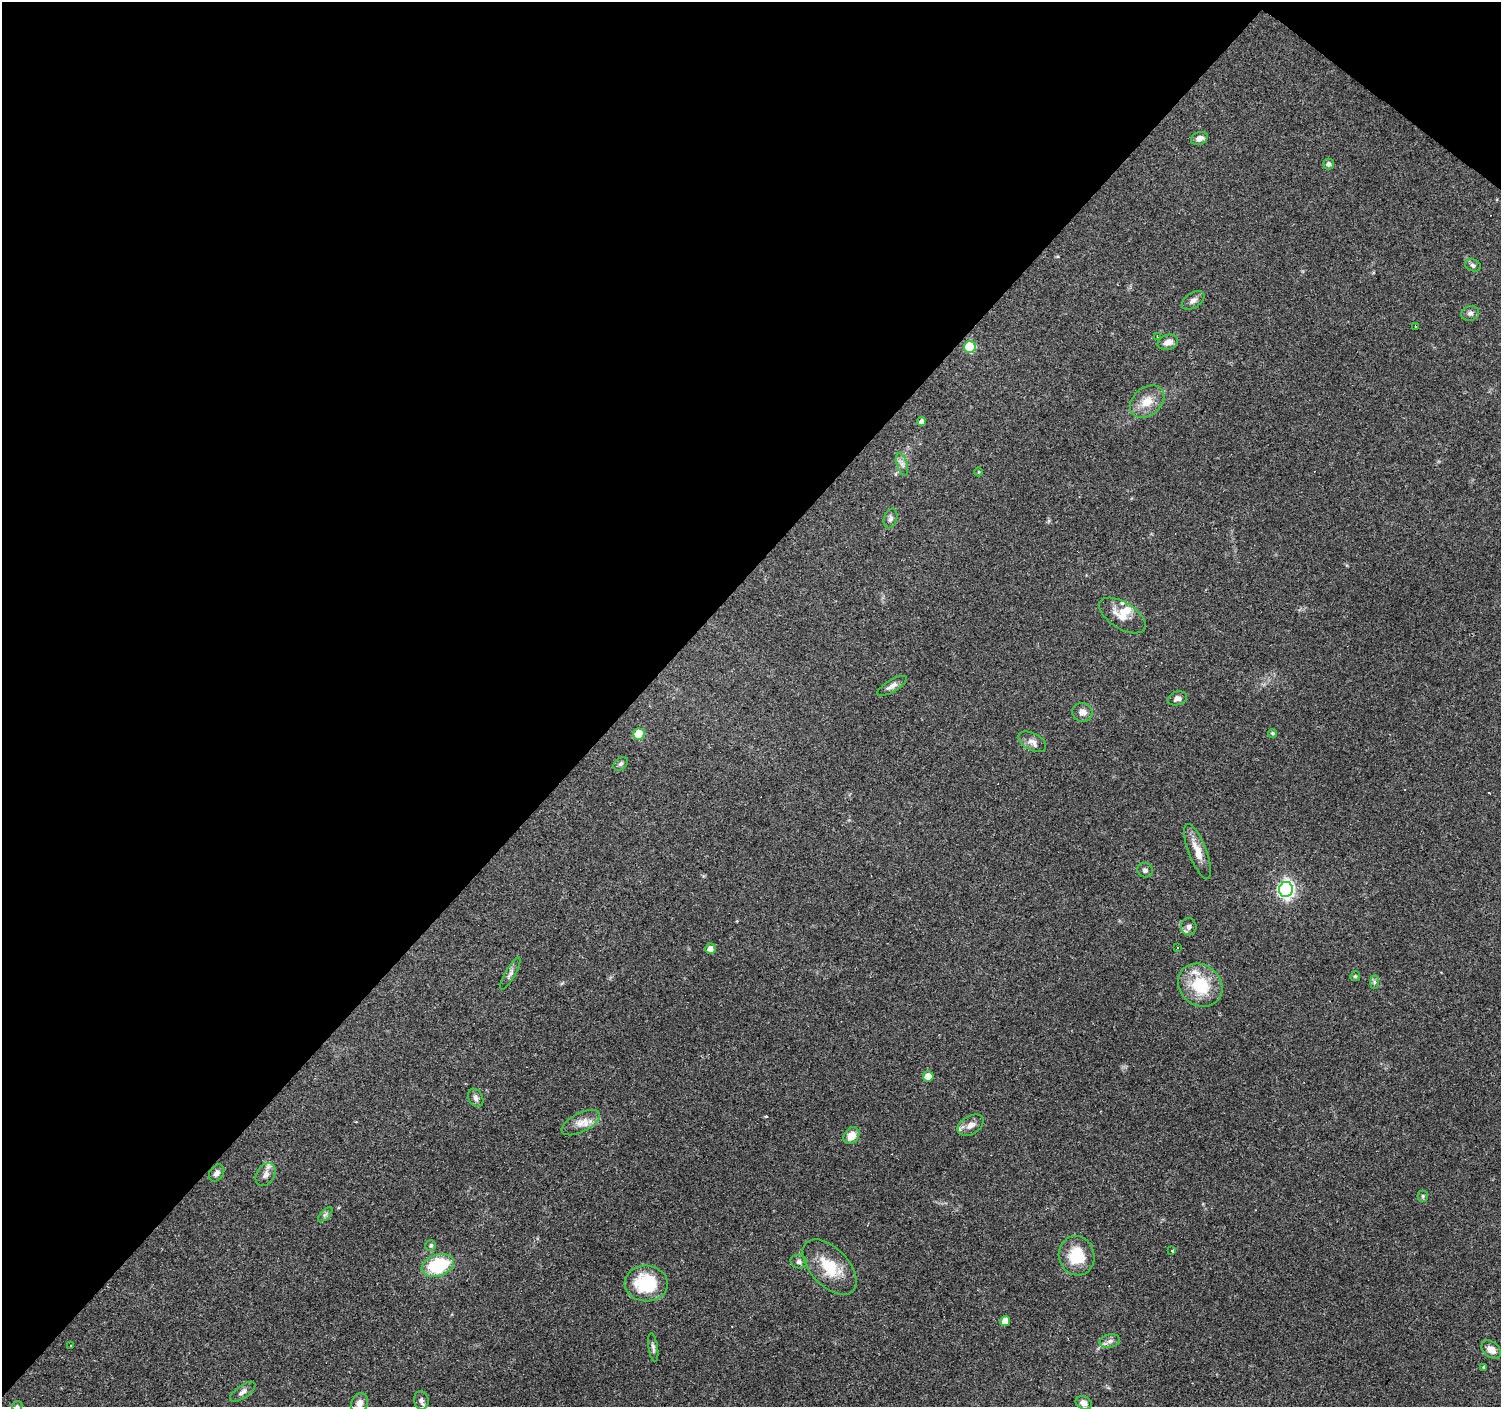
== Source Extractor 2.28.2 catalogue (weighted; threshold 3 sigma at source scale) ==
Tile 2 of 4 x 4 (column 2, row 1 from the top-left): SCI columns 1500-2998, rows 4383-5787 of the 6000 x 6021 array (HDU 1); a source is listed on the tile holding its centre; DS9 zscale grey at full resolution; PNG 1503 x 1409 px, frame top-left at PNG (2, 2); each listed source drawn as its Kron ellipse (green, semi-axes under 4 px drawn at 4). Shown black and unused: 43% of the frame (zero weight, under 3 of 4 exposures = <1% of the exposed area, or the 3 px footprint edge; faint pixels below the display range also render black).
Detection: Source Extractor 2.28.2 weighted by HDU 2 'WHT'; one run over the whole footprint, this tile lists its part. Background 0.0861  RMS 0.0052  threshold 0.0234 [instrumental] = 3 sigma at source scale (4.5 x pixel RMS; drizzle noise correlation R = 1.50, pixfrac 1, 0.0396/0.0396 arcsec/px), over >= 5 px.
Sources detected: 72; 10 cosmic-ray / hot-pixel residue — neither listed nor drawn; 3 inside a brighter listed object's ellipse — not listed separately; the other 59 listed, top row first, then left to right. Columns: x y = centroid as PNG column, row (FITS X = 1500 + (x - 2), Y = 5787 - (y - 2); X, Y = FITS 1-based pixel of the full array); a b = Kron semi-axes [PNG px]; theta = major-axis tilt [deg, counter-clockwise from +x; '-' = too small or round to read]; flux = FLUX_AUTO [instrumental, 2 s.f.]
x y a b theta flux
1199 139 9 6 20 2.6
1328 164 5 5 - 1.5
1473 265 8 6 -21 1.3
1193 300 12 7 35 2.4
1470 313 9 7 16 1.7
1415 326 2 2 - 0.36
1157 336 3 2 - 0.43
1168 342 10 7 18 3.6
970 347 6 6 - 25
1147 402 19 14 40 8.5
921 421 4 4 - 2.2
902 464 12 5 -72 2.1
979 472 4 3 - 0.38
891 518 10 6 73 1.6
1122 615 26 13 -32 8.2
892 686 17 6 31 2.6
1177 698 10 6 18 2.2
1082 712 10 9 - 3.6
1272 733 4 4 - 0.87
639 734 5 5 - 15
1032 742 15 8 -28 3.3
621 764 8 5 41 1.2
1197 851 29 9 -69 7.2
1145 870 8 7 - 1.5
1286 889 7 7 - 140
1189 927 8 8 - 2.2
1177 947 3 2 - 0.51
710 949 5 5 - 3.1
510 974 18 5 61 2.1
1355 976 5 4 - 0.68
1374 982 7 4 -90 0.95
1200 985 23 20 -39 23
928 1076 5 5 - 5.2
476 1098 10 7 -59 2
581 1123 21 9 27 5.6
971 1125 14 9 31 4
852 1136 9 7 53 6.2
217 1173 9 6 54 2
265 1175 12 9 56 3.2
1423 1196 5 5 - 0.78
325 1215 9 4 48 1.2
431 1245 5 5 - 1
1171 1251 3 3 - 5
1077 1256 20 18 -76 16
799 1262 8 6 -15 1.6
438 1265 16 11 20 32
830 1267 34 19 -47 17
646 1284 21 18 -3 29
1005 1321 5 5 - 5.8
1110 1341 10 6 11 2
71 1346 3 3 - 1
653 1347 14 4 -81 1.7
1491 1350 11 7 -39 4.2
1484 1367 3 3 - 0.84
243 1392 15 6 35 2.4
421 1400 9 7 -79 1.9
359 1403 11 8 64 2.8
1084 1403 8 6 -22 2.8
17 1406 5 4 - 0.72
Isophote crosses this tile's border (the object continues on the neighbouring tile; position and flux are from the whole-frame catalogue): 1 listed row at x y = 17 1406